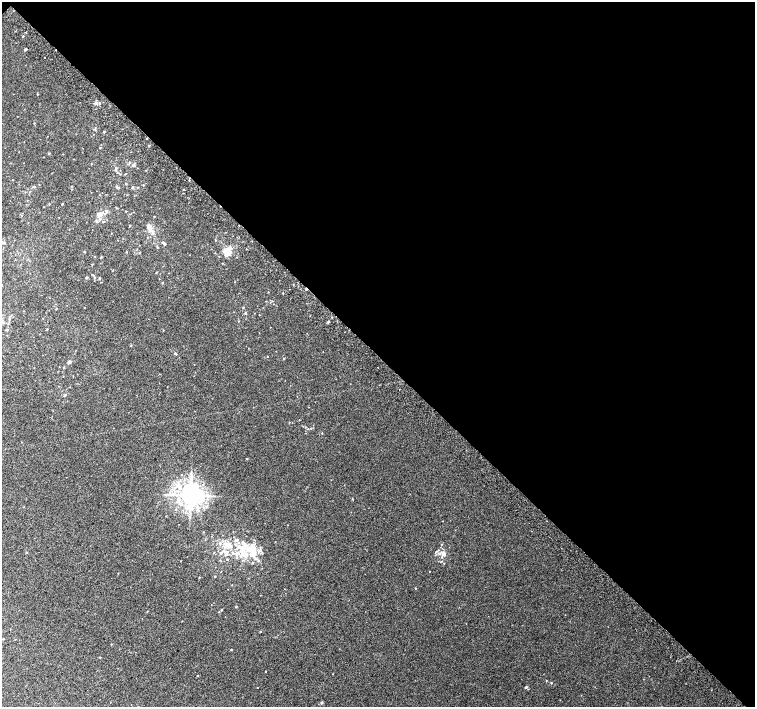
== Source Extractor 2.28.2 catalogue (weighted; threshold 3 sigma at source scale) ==
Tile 3 of 4 x 4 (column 3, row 1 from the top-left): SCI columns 3049-4554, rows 4481-5889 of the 6091 x 6076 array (HDU 1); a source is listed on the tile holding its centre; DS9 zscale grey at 2 x 2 block average (1 PNG px = mean of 2 x 2 image px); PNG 757 x 709 px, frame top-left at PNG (2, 2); no overlay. Shown black and unused: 50% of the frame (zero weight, under 2 of 3 exposures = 2% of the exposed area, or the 3 px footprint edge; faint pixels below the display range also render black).
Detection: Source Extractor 2.28.2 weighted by HDU 2 'WHT'; one run over the whole footprint, this tile lists its part. Background 0.00858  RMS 0.007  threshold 0.0316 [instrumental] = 3 sigma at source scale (4.5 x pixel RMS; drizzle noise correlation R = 1.50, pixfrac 1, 0.0396/0.0396 arcsec/px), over >= 5 px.
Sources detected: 125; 1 cosmic-ray / hot-pixel residue — not listed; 1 coinciding with a brighter row at this scale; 15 inside a brighter listed object's ellipse — not listed separately; the other 108 listed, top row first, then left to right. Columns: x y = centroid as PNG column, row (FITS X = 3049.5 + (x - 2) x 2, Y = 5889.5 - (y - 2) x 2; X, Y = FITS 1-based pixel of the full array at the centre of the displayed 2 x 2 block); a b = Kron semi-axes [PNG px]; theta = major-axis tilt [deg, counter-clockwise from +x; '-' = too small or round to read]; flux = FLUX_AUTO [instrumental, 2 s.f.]
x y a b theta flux
26 32 2 2 - 0.7
22 36 2 2 - 0.87
25 49 2 2 - 3.3
45 58 2 2 - 1.2
37 94 2 2 - 0.97
96 103 3 3 - 4.6
99 103 3 3 - 1.6
34 123 3 2 - 0.79
104 132 2 2 - 1.8
149 145 2 2 - 1.5
100 148 2 2 - 0.83
49 153 3 2 - 1.3
129 162 3 2 - 1.3
91 164 2 2 - 0.54
133 165 4 3 - 2.5
116 168 3 3 - 1.9
125 174 3 2 - 0.72
12 180 2 2 - 0.47
126 183 3 2 - 1.1
143 185 2 2 - 0.8
71 186 2 2 - 0.86
34 187 4 3 - 1.7
117 187 6 2 -55 1.5
132 187 3 2 - 1.6
184 190 2 2 - 0.92
62 204 2 2 - 1.3
44 207 2 2 - 0.63
116 208 2 2 - 0.8
106 211 4 3 - 2.3
126 211 2 2 - 0.7
98 214 7 4 -75 4.5
154 216 2 2 - 0.74
103 222 2 2 - 0.88
129 225 2 2 - 0.92
150 230 9 8 - 8.4
111 233 2 2 - 0.59
215 240 2 2 - 0.88
3 242 4 3 - 2.1
163 242 3 2 - 1.8
164 244 2 2 - 1.9
157 247 3 2 - 1.1
246 249 2 2 - 0.62
84 251 2 2 - 0.77
227 252 6 6 - 18
101 257 2 2 - 1.2
222 263 2 2 - 2.4
156 273 2 2 - 1
87 277 3 2 - 2.1
99 278 3 2 - 1.5
162 283 3 2 - 1.1
2 285 2 2 - 0.62
243 307 3 2 - 1
56 308 3 2 - 1
245 313 3 2 - 1.4
259 315 2 2 - 0.61
332 317 2 2 - 1.3
9 319 3 3 - 1.2
328 322 2 2 - 2.8
47 329 2 2 - 0.75
7 330 3 3 - 1.8
163 330 2 2 - 0.6
131 345 3 2 - 0.76
175 353 4 3 - 2.1
267 356 2 2 - 0.48
283 358 3 2 - 1.1
69 362 2 2 - 6.3
64 367 3 2 - 1
65 395 3 2 - 1.8
299 420 2 2 - 0.49
311 428 2 2 - 1
322 433 2 2 - 0.73
247 459 2 2 - 1.2
178 485 5 4 - 6
190 495 5 5 - 1600
353 499 3 2 - 0.78
237 540 4 3 - 2.4
243 542 3 3 - 2.2
220 543 3 3 - 1.9
228 544 6 4 21 7
441 544 2 2 - 0.9
242 548 8 5 -59 12
251 549 9 8 - 38
438 550 2 2 - 1
223 551 3 3 - 2.5
26 553 2 2 - 0.89
443 553 4 3 - 4.3
226 554 4 3 - 4.5
237 554 5 3 - 5.8
439 554 4 3 - 2.6
255 559 4 3 - 2.2
258 560 3 2 - 1.1
118 573 2 2 - 0.59
215 576 2 2 - 1.1
199 577 2 2 - 0.8
415 588 2 2 - 0.78
236 607 3 2 - 0.96
221 610 2 2 - 1.6
147 611 2 2 - 0.61
260 632 2 2 - 1.2
111 644 2 2 - 0.69
231 649 2 2 - 1.1
266 671 2 2 - 0.64
198 675 2 2 - 0.64
546 681 2 2 - 0.67
551 683 3 2 - 0.81
257 687 2 2 - 0.55
526 687 4 3 - 1.4
321 703 3 2 - 2.7
Isophote crosses this tile's border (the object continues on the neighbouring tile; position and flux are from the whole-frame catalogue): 1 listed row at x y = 2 285
Diffuse or blended objects may show on this block-average render without a row.